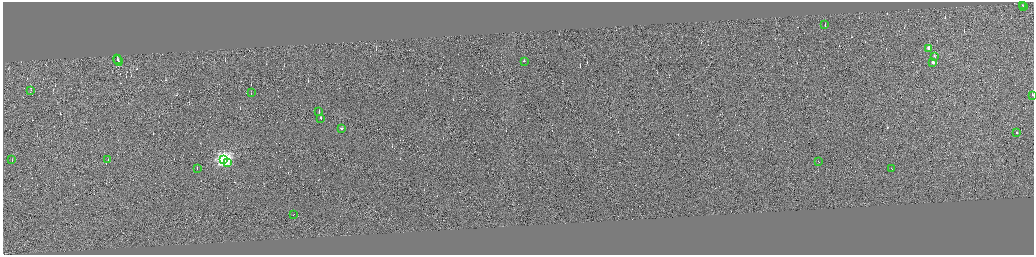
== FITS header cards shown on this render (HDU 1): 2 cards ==
NAXIS1  =                 4125
NAXIS2  =                 1010

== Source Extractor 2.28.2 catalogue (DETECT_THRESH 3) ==
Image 4125 x 1010 px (HDU 1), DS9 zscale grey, zoomed out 1/4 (1 PNG px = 4 x 4 image px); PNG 1036 x 257 px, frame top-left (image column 3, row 1008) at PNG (3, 2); each listed source drawn as its Kron ellipse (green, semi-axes under 4 px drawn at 4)
Background -0.31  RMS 3.8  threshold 11.4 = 3 sigma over >= 5 px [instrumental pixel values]
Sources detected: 333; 309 cannot appear on this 1/4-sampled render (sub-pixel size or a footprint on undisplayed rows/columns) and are neither listed nor drawn; the other 24 listed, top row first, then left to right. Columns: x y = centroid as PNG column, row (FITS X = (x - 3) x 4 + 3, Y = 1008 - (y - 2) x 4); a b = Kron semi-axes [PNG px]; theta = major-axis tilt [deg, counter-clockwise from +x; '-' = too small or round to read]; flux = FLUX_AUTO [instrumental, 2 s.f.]
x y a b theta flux
1022 5 2 1 - 12000
1023 6 2 1 - 17000
825 24 2 1 - 61000
929 48 2 2 - 64000
934 56 2 1 - 8000
117 59 3 1 - 28000
118 60 6 1 -65 50000
524 61 2 1 - 6200
933 62 2 2 - 34000
31 90 2 1 - 5900
251 92 2 1 - 15000
1032 95 2 1 - 31000
319 111 3 1 - 24000
321 118 3 1 - 29000
341 128 2 2 - 17000
1017 132 2 1 - 4500
12 159 2 1 - 11000
108 159 2 1 - 15000
224 159 4 3 - 780000
819 161 2 1 - 9600
228 162 2 1 - 20000
197 168 2 1 - 18000
891 168 2 1 - 12000
294 214 2 1 - 11000
At the frame edge (FLAGS 8, measured only in part): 1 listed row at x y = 1032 95
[309 sub-pixel or undisplayed-footprint detections neither listed nor drawn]